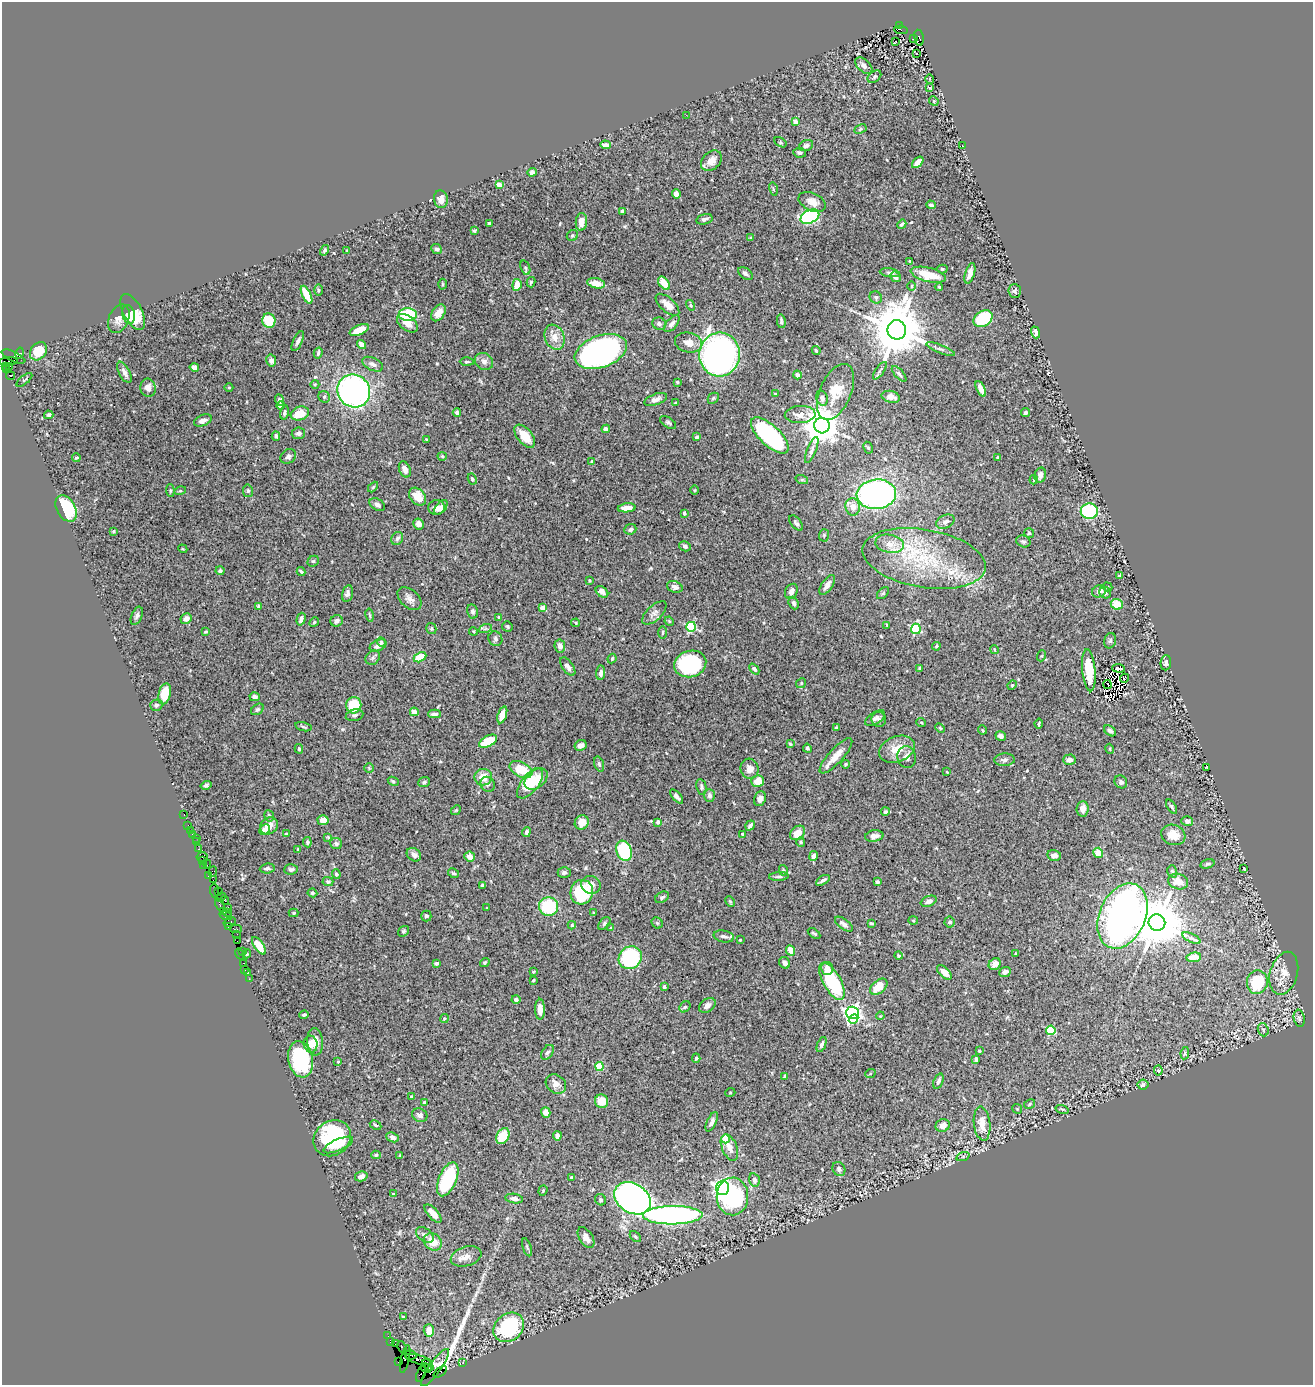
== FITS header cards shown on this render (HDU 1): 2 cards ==
NAXIS1  =                 1311
NAXIS2  =                 1383

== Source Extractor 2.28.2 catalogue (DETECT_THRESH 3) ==
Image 1311 x 1383 px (HDU 1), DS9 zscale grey, 1 PNG px = 1 image px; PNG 1315 x 1387 px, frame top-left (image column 1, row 1383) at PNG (2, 2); each listed source drawn as its Kron ellipse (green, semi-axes under 4 px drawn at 4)
Background 0.525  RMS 0.023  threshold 0.0692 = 3 sigma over >= 5 px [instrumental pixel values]
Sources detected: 511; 2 with non-positive FLUX_AUTO (blend fragments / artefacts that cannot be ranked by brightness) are neither listed nor drawn; of the other 509, the 500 brightest by FLUX_AUTO listed and drawn (9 fainter detections omitted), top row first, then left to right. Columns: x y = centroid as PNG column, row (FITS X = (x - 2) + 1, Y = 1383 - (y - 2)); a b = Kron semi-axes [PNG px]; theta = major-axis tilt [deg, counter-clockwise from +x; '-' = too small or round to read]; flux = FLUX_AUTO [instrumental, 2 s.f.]
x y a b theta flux
899 26 4 3 - 47
901 30 7 3 -7 37
913 38 3 2 - 37
919 38 8 4 -78 660
896 42 3 2 - 2.4
916 53 3 2 - 2.1
864 66 10 6 -44 6.8
874 77 8 5 39 3.4
930 79 5 3 - 1.2
930 88 3 2 - 1.2
934 101 5 4 - 1.9
686 115 3 2 - 1.6
795 122 4 4 - 17
860 129 6 4 28 2.2
780 142 7 4 -32 2
606 145 5 3 - 5
806 145 7 5 23 3.8
963 146 2 2 - 2
800 153 6 5 - 4.1
711 161 12 8 41 13
918 162 7 4 45 12
532 172 5 4 - 5
499 185 4 4 - 23
773 189 7 3 -76 1.7
676 194 5 4 - 14
441 199 9 7 -83 8.6
812 202 14 8 -25 13
931 205 5 3 - 3.4
623 211 4 3 - 3.8
810 217 10 6 27 220
704 219 8 5 15 4.3
581 222 9 5 84 18
489 223 4 3 - 3.2
902 224 5 3 - 3
474 231 4 3 - 1.8
572 236 6 5 - 2.4
751 238 4 3 - 2.9
437 249 5 4 - 4
325 250 5 4 - 2.7
347 251 3 3 - 1.5
910 261 3 3 - 1.3
525 268 7 4 -70 2.7
942 269 5 4 - 2
745 273 8 5 -36 4.2
890 273 10 4 -8 3.6
970 273 10 4 73 9.8
928 275 18 7 -14 34
895 277 6 4 -42 7.3
531 282 5 4 - 3
596 283 9 5 -12 20
664 283 7 5 -50 24
443 284 5 3 - 1.5
517 285 6 4 83 19
911 286 4 3 - 1.5
939 287 4 4 - 2
318 290 5 3 - 1.8
1015 291 7 6 - 3.5
306 295 9 4 -64 30
876 297 6 5 - 4.1
667 305 14 7 -41 12
691 305 5 4 - 2
133 312 20 9 -62 34
438 313 9 6 55 13
129 314 9 6 -76 13
408 314 9 6 0 100
119 319 15 10 67 11
983 319 10 7 33 110
269 321 7 6 - 49
781 321 7 3 -80 3.5
407 323 12 7 -37 14
659 324 7 6 - 4.2
672 324 10 5 49 6.4
359 330 10 5 24 25
897 330 10 9 - 11000
1035 332 6 4 -70 3.7
554 337 13 9 -69 16
298 341 11 4 64 4.9
689 343 14 9 -13 15
361 345 5 4 - 7.4
940 349 15 3 -21 4.1
38 351 10 7 52 35
601 351 27 16 20 540
816 351 4 3 - 1.7
20 353 6 3 75 21
318 353 5 3 - 2.4
720 355 22 20 84 550
13 357 13 5 -25 20
8 361 9 4 5 52
271 361 6 5 - 5.9
484 361 9 8 - 7.6
467 362 7 4 -1 2.4
373 364 11 6 -27 7.1
10 366 3 3 - 80
6 367 3 3 - 8.2
194 367 5 4 - 6.1
7 370 4 2 - 11
880 371 10 2 55 2.6
124 372 12 5 -62 5.8
899 374 10 4 -48 3.9
797 375 4 4 - 6.8
11 376 4 3 - 40
24 380 9 3 39 2
677 382 4 3 - 1.8
315 384 4 3 - 1.5
148 388 9 7 -79 11
229 388 4 3 - 1.5
981 389 8 4 -64 14
354 391 17 16 - 440
836 392 30 15 67 37
775 394 3 2 - 1.1
324 397 6 5 - 2.8
891 397 9 5 -14 10
713 398 6 5 - 2.3
822 398 7 5 -72 6.6
656 399 12 5 19 7.1
279 400 6 4 -73 5.4
676 403 3 3 - 2
281 405 4 3 - 3.6
284 412 7 4 76 3
457 412 4 4 - 4.8
300 413 9 6 18 30
1025 413 5 4 - 2.6
800 414 15 8 3 12
49 415 5 4 - 2.2
203 420 9 5 23 8.2
668 422 9 5 -33 3.1
822 426 8 7 - 4500
606 429 4 4 - 6.5
298 433 7 6 - 5.1
770 435 24 10 -43 220
276 436 4 4 - 3.6
525 436 13 7 -51 28
697 437 4 3 - 3.2
426 439 3 2 - 1.2
868 448 6 4 -61 2.4
812 450 14 4 68 5.4
288 456 8 6 37 4.9
442 456 4 4 - 1.8
997 457 4 4 - 1.8
76 458 4 3 - 1.9
592 461 4 3 - 1.6
405 469 8 5 -68 9.7
1040 475 7 5 75 8.4
472 479 5 4 - 3.4
802 480 6 4 -18 1.8
1034 480 4 3 - 2
373 487 6 3 46 1.7
170 490 6 4 -85 2.2
695 490 5 3 - 1.3
180 491 6 3 16 1.8
248 491 6 5 - 2.9
876 494 20 14 5 450
418 497 10 7 -48 21
377 505 8 5 -32 4.8
441 507 8 5 52 7.7
853 507 8 7 - 12
66 508 14 9 -60 94
436 508 8 7 - 6.4
627 508 9 4 6 16
1089 511 8 7 - 110
684 513 4 3 - 3.8
945 522 9 6 26 5.9
796 523 9 5 -50 3.7
419 524 5 5 - 8
630 529 6 5 - 4.7
113 531 4 4 - 2.1
1029 533 5 5 - 2.2
824 535 6 5 - 2.3
397 539 7 5 60 4.3
1023 541 7 5 -23 3.3
890 544 14 9 -9 19
685 546 6 5 - 3.7
183 549 4 3 - 1.5
924 558 62 29 -10 150
313 561 6 5 - 2.3
220 571 4 4 - 3
301 572 4 3 - 3.1
1120 576 4 3 - 2.2
590 580 3 3 - 2.1
827 585 11 5 56 8.9
675 587 8 5 -20 5.7
1107 587 5 4 - 1.9
791 591 8 6 63 6.7
1099 591 7 6 - 8.9
602 592 7 5 -39 7
347 593 8 5 76 4.8
883 593 7 4 45 2.5
1105 593 6 5 - 4.5
409 599 14 9 -43 8.6
794 603 6 5 - 3.7
1117 604 6 5 - 33
259 606 4 3 - 2.6
543 608 4 4 - 22
473 611 7 5 -78 3.7
654 613 15 7 43 6.4
370 615 7 3 -79 2.1
137 616 9 5 68 4.3
499 617 3 3 - 3.1
186 619 6 5 - 8.7
301 619 6 4 73 5.5
337 621 6 5 - 5
669 621 5 4 - 1.6
314 622 5 4 - 2.1
576 623 4 4 - 1.8
887 625 3 2 - 1.4
507 627 6 5 - 2.2
691 627 5 5 - 120
431 629 5 5 - 2.3
485 629 7 4 19 2.8
916 629 5 5 - 140
473 631 4 3 - 1.4
206 632 4 3 - 1.8
663 632 6 3 89 1.7
495 639 7 6 - 3.9
1110 641 8 6 75 3.4
381 642 5 4 - 2.6
378 645 9 5 24 6.1
560 646 6 5 - 8.7
936 646 4 3 - 1.7
994 650 4 3 - 1.4
1041 656 5 3 - 1.5
420 657 7 4 27 38
373 658 8 6 46 3.5
612 659 5 3 - 1.8
1166 663 8 5 85 4.6
690 664 16 13 17 200
568 667 10 5 -54 6.4
920 668 3 3 - 1.8
1119 668 6 3 -4 4.1
754 669 6 4 -48 3.6
1089 670 21 6 -85 47
601 673 7 4 86 6.6
1124 678 4 3 - 2.2
801 683 5 4 - 2.1
1108 684 4 2 - 1.4
1012 685 5 4 - 1.6
165 694 10 6 77 28
255 697 5 4 - 5.8
156 705 6 5 - 3.4
354 705 8 7 - 46
257 709 7 5 38 3
414 712 4 4 - 10
434 714 6 3 1 3.6
355 715 9 5 12 4.2
502 715 9 4 72 14
875 718 11 6 33 5.4
879 719 7 7 - 4.9
921 722 5 3 - 1.2
1039 723 5 2 - 2
303 727 8 3 -14 2.2
836 728 4 3 - 3.1
940 728 5 3 - 1.6
982 730 5 3 - 1.5
1110 731 7 4 -38 5
1001 736 5 4 - 4.8
488 741 10 5 27 46
790 744 4 3 - 1.7
581 745 6 5 - 5.6
807 748 4 4 - 2.9
299 749 5 3 - 2.5
897 749 18 12 20 26
1110 749 5 3 - 1.4
836 756 23 7 48 17
907 757 11 9 -80 8.1
1004 760 10 6 2 5.6
1069 760 6 5 - 7.8
599 764 8 4 -73 3
845 764 4 3 - 1.4
1206 767 3 2 - 1.3
369 768 5 4 - 1.6
521 769 12 7 -26 39
749 769 10 9 - 11
947 772 4 2 - 1.2
483 777 9 8 - 22
536 779 13 9 40 31
393 781 6 4 -27 2.7
758 781 6 6 - 15
424 782 6 5 - 3.1
1121 782 7 6 - 4
530 783 18 8 52 54
488 784 8 7 - 4.4
206 785 5 4 - 3.3
701 787 8 5 -78 3.6
709 795 6 5 - 4.9
676 796 8 4 -49 6.2
760 799 7 5 68 7.7
1172 807 8 4 -58 3.4
1083 809 8 6 86 8.7
456 810 5 4 - 1.6
885 812 4 4 - 2.7
184 815 3 2 - 7.3
269 816 6 4 -73 3.2
323 820 5 5 - 14
1187 821 6 5 - 6.1
582 822 7 6 - 16
658 822 4 4 - 6.1
188 825 2 2 - 12
269 826 9 8 - 13
750 826 5 3 - 4.2
264 829 5 4 - 8.3
190 830 3 2 - 2.5
526 832 5 3 - 3.3
798 833 8 6 40 18
286 834 4 3 - 2
743 834 3 3 - 3.2
192 835 3 2 - 19
1173 835 12 10 -19 19
874 836 9 5 11 7.4
328 837 4 4 - 1.4
196 838 2 2 - 6.7
196 842 4 2 - 13
307 842 5 4 - 2.8
801 842 5 4 - 1.8
336 843 6 5 - 3.6
199 849 4 3 - 24
298 849 4 3 - 1.5
624 851 10 7 -70 100
1098 853 5 4 - 19
414 855 8 6 -39 8.3
1054 855 7 5 -13 7
814 856 5 4 - 5.9
202 857 5 4 - 73
470 857 5 5 - 12
202 860 3 3 - 44
207 864 4 2 - 16
1207 864 7 4 16 2.5
204 866 3 2 - 11
267 868 7 5 7 3.5
1244 868 3 2 - 1.2
291 869 7 5 4 3.4
783 870 5 4 - 2.3
1172 871 6 4 -73 2.5
213 872 5 4 - 23
564 872 6 5 - 3.5
454 873 6 4 -28 2.5
336 874 5 4 - 3.2
209 876 4 3 - 21
779 877 10 3 3 2.8
213 880 2 2 - 21
823 880 7 4 33 3.8
328 882 5 4 - 2.5
878 882 4 4 - 2.5
1178 882 10 7 -17 15
483 885 4 3 - 3.4
591 885 10 8 -20 11
214 890 7 2 -83 33
218 891 3 3 - 33
582 892 12 11 - 95
312 893 5 4 - 2.7
221 897 5 3 - 13
662 897 7 5 30 3.5
225 900 4 3 - 41
730 901 6 3 -62 1.9
929 901 8 5 22 6.7
220 905 6 3 -69 76
549 906 9 9 - 79
228 907 2 2 - 13
487 908 3 2 - 1.1
224 912 3 3 - 26
227 912 4 3 - 4.7
294 913 5 4 - 1.9
594 913 4 3 - 1.7
226 916 6 3 -19 68
426 916 5 5 - 3.1
1122 916 34 23 66 1200
913 921 5 3 - 1.6
230 922 6 4 19 87
950 922 5 5 - 3.7
604 923 7 4 47 3
657 923 6 5 - 2.5
871 923 4 2 - 1.8
1157 923 8 8 - 9500
844 924 10 5 -37 6.7
572 925 4 4 - 1.9
229 927 4 2 - 26
611 928 4 3 - 1.7
236 929 6 2 0 27
404 931 6 5 - 2.3
814 933 7 3 -34 2.2
237 934 2 2 - 16
724 936 10 6 -11 5.5
1191 938 10 4 -26 4.7
740 940 3 3 - 1.5
237 941 2 2 - 7.9
259 946 10 4 -54 26
791 950 5 4 - 14
243 951 3 3 - 27
240 954 6 4 -53 34
247 954 4 4 - 1.8
1016 954 4 3 - 1.9
898 956 4 4 - 1.8
1194 957 7 5 7 18
630 958 12 11 - 110
244 963 3 2 - 20
437 963 4 3 - 2.9
485 963 5 4 - 1.9
785 963 6 5 - 5.5
995 964 6 5 - 11
827 968 6 6 - 12
245 970 2 2 - 5.9
533 972 3 2 - 1.4
944 972 9 5 -43 11
1005 972 6 5 - 5.5
247 973 3 2 - 5.4
1284 973 22 13 74 25
249 979 2 2 - 11
533 980 4 3 - 1.7
832 981 21 9 -61 110
1257 982 12 10 77 73
664 987 4 3 - 2.8
879 987 10 6 40 28
516 1000 4 4 - 3.5
707 1005 9 6 36 6.8
685 1007 6 5 - 2.4
540 1009 10 5 -90 12
853 1013 6 6 - 610
304 1015 5 3 - 2.8
880 1016 4 3 - 1.4
1299 1018 8 5 -79 3.4
444 1019 4 4 - 2.3
853 1019 5 4 - 28
1051 1030 4 4 - 85
1263 1030 7 5 -69 3.2
315 1042 14 8 -85 15
311 1044 8 7 - 14
822 1044 8 4 66 4.3
979 1051 4 3 - 1.8
548 1052 8 5 55 4.1
1185 1053 6 4 81 2
696 1058 4 4 - 1.9
301 1059 18 12 -79 150
976 1059 4 3 - 3.4
338 1062 3 2 - 1.2
599 1066 4 4 - 68
1158 1070 5 4 - 2.2
870 1074 5 3 - 1.4
784 1076 4 3 - 1.5
938 1081 8 4 69 4.6
556 1084 11 9 -36 8.8
1143 1085 5 5 - 3.6
730 1093 5 3 - 1.2
411 1097 3 3 - 2.4
602 1101 7 6 - 20
424 1103 3 3 - 3.5
1030 1104 6 4 30 2
1017 1109 5 4 - 1.9
1062 1109 7 4 -18 2.6
546 1112 5 4 - 8.3
420 1115 8 6 -27 5.5
712 1122 10 4 65 5
982 1124 17 8 -83 21
376 1125 6 4 -27 2.3
943 1125 7 6 - 11
503 1136 8 6 58 36
557 1136 4 4 - 8.5
393 1137 6 4 -24 6.7
332 1138 19 17 38 120
726 1139 4 4 - 42
338 1145 16 6 23 16
729 1147 14 7 -67 13
376 1155 5 4 - 2.1
400 1155 3 3 - 1.5
963 1156 7 4 19 3.1
839 1169 7 6 - 4.9
361 1176 6 5 - 6.1
572 1177 4 3 - 2.1
448 1179 18 9 67 100
754 1180 7 5 -76 5.3
722 1188 7 6 - 860
543 1191 5 4 - 2.1
393 1194 4 3 - 1.5
732 1196 19 16 -89 170
633 1198 19 14 -32 930
514 1199 9 4 -9 7
601 1200 6 5 - 2.7
433 1213 11 5 -48 13
673 1215 30 9 1 590
425 1235 10 6 -37 6
635 1237 6 4 -47 2.2
586 1238 12 6 -58 12
433 1242 9 8 - 21
527 1247 9 4 -72 2.6
466 1256 16 9 17 12
403 1317 3 2 - 2
509 1327 16 13 41 130
429 1330 6 5 - 20
388 1336 3 2 - 8.1
390 1342 3 3 - 42
395 1344 2 2 - 5.7
402 1347 6 3 -67 17
411 1355 6 4 -14 110
405 1359 14 4 77 110
419 1359 14 4 -14 110
399 1362 4 2 - 10
463 1362 3 2 - 47
428 1365 6 3 -46 1100
426 1368 6 3 -28 910
435 1368 22 6 55 1000
440 1372 8 3 39 98
421 1374 8 4 68 180
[9 fainter detections neither listed nor drawn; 2 non-positive-flux detections neither listed nor drawn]